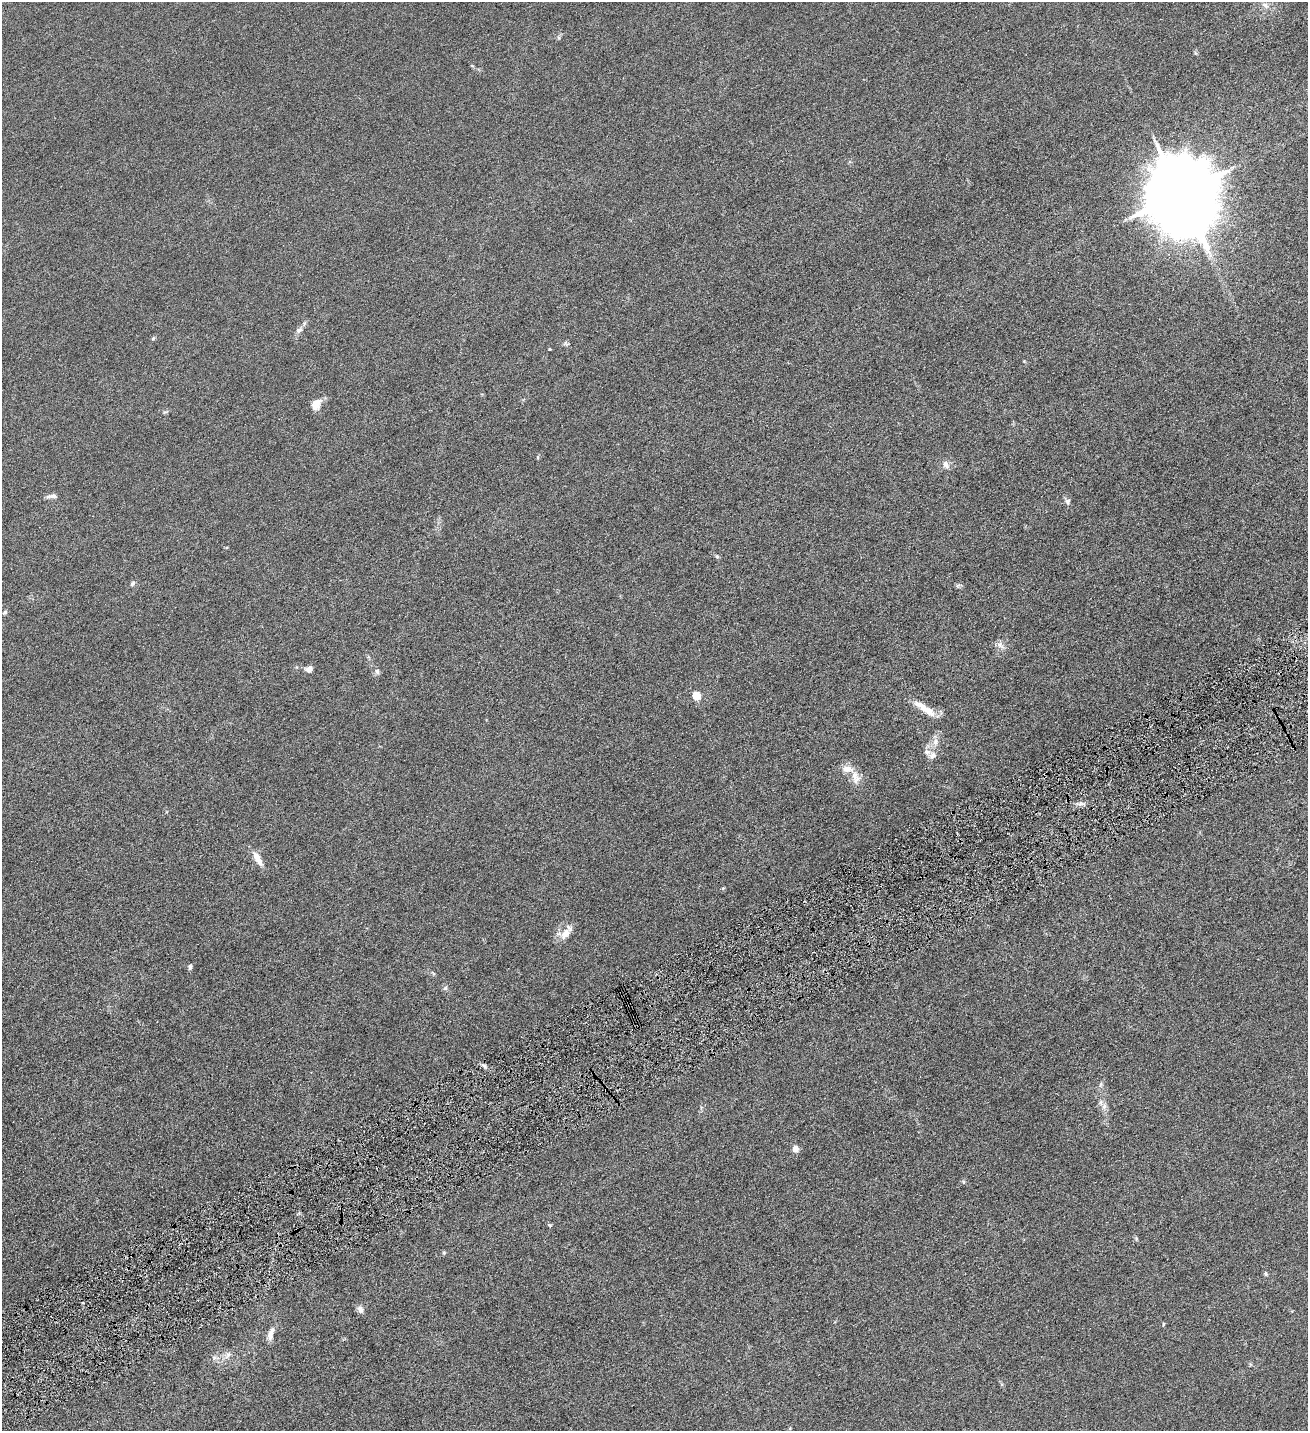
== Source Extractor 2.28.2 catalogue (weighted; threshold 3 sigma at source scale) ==
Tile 7 of 4 x 4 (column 3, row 2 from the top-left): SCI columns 2911-4216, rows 2861-4289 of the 5686 x 5720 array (HDU 1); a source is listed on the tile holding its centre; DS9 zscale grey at full resolution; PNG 1310 x 1433 px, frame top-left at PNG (2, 2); no overlay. Shown black and unused: <1% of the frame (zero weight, under 4 of 8 exposures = <1% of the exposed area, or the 3 px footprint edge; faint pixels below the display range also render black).
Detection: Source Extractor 2.28.2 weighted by HDU 2 'WHT'; one run over the whole footprint, this tile lists its part. Background 0.0445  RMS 0.0066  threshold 0.027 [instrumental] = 3 sigma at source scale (4.09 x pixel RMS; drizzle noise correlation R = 1.36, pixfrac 0.8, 0.05/0.05 arcsec/px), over >= 5 px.
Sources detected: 45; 1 inside a brighter listed object's ellipse — not listed separately; the other 44 listed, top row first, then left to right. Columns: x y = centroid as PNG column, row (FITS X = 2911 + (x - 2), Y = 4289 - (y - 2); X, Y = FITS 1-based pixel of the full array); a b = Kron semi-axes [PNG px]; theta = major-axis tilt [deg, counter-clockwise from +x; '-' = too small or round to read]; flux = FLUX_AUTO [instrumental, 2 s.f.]
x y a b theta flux
1265 5 12 7 -35 2.8
1195 53 6 4 -71 0.76
1180 193 20 17 -76 8200
299 330 12 6 36 2.4
153 339 5 5 - 0.73
566 344 9 5 -14 1.2
549 349 3 3 - 0.44
1024 361 4 4 - 0.45
316 404 15 11 59 5.5
946 465 11 8 -52 2.8
53 496 12 6 -2 2.3
1067 501 7 7 - 1.6
717 556 6 5 - 0.92
132 583 7 5 46 1.2
958 585 7 4 19 1
5 612 6 5 - 1
1000 645 10 6 -82 2.3
309 669 8 7 - 2.9
377 671 8 6 -70 1.8
696 696 5 5 - 23
922 707 33 8 -34 9.1
935 741 12 7 78 3.7
932 755 12 9 53 3.2
847 769 19 9 -6 5.9
856 780 16 9 63 4.4
1080 804 18 4 1 2.2
258 858 17 6 -61 6.8
723 888 5 4 - 0.61
565 933 17 9 51 6.6
190 967 7 4 82 1.1
433 973 7 3 -45 0.77
445 988 6 5 - 1.1
484 1065 8 3 -19 1.3
1101 1084 7 4 71 1
1104 1106 10 6 79 2.6
795 1148 5 4 - 7.2
1136 1238 6 4 -79 0.79
444 1253 6 5 - 0.76
1266 1274 6 5 - 0.92
360 1309 11 7 -69 2.4
1163 1324 4 3 - 0.63
271 1334 18 7 74 4.1
228 1355 13 8 43 3.3
790 1428 4 3 - 0.46
Unlisted compact peaks at least as high as the median listed source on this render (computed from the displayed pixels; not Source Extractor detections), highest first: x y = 550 1225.